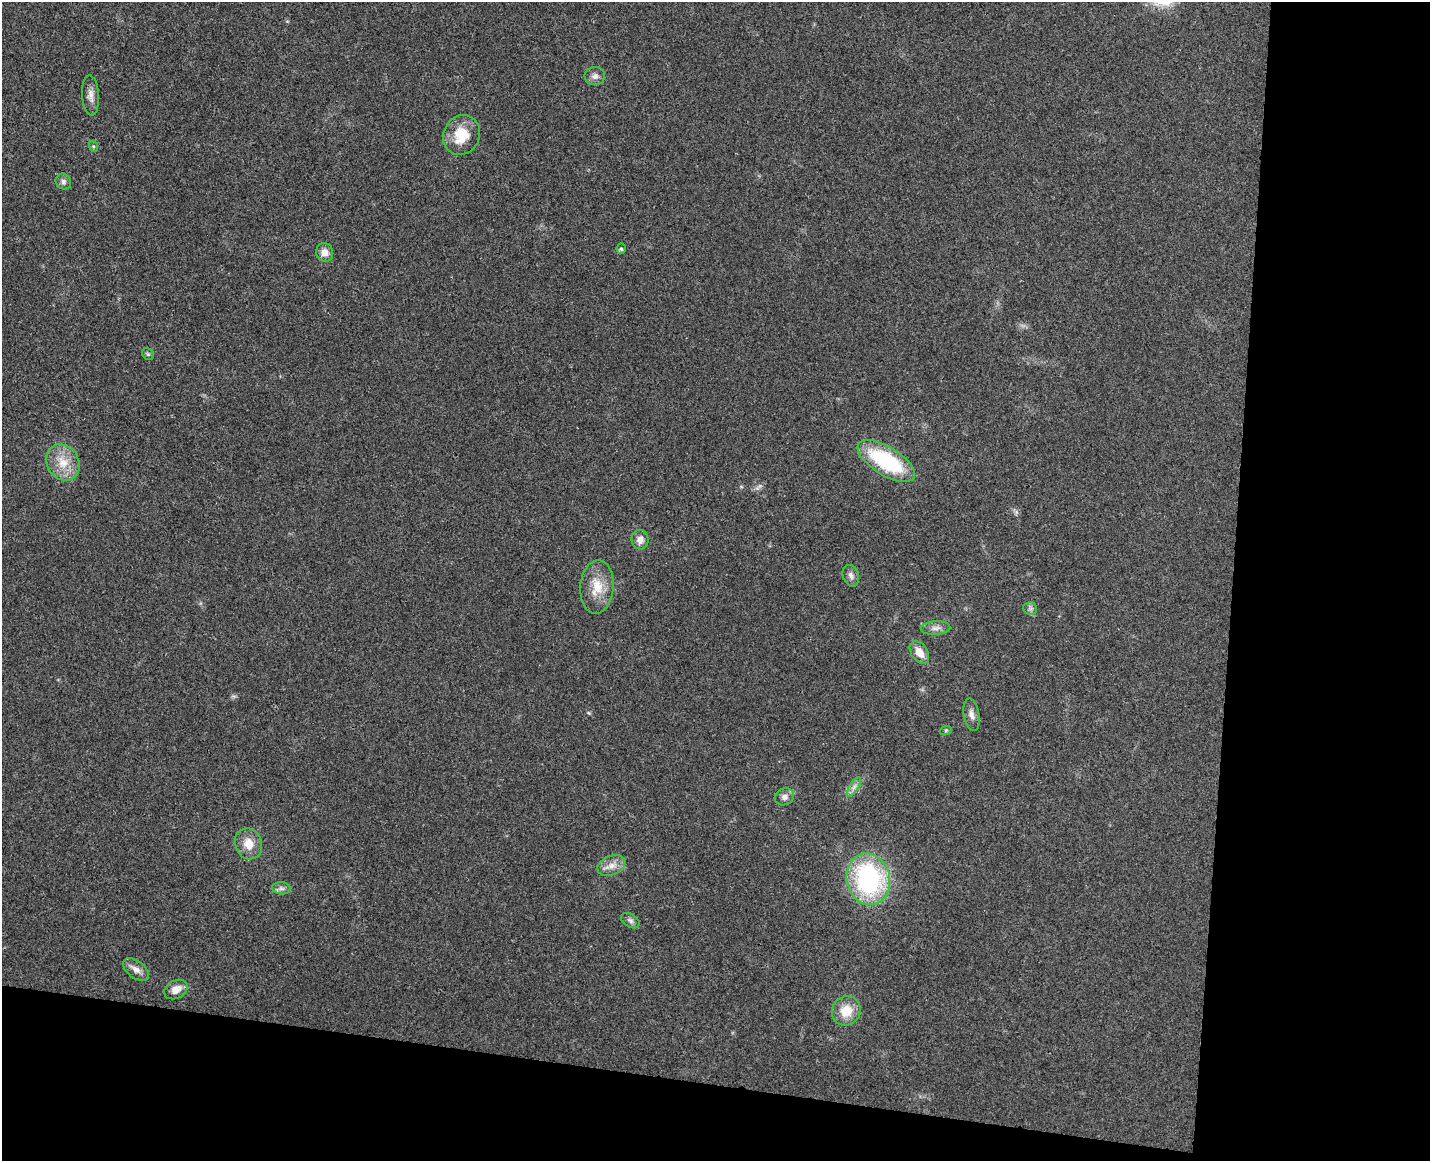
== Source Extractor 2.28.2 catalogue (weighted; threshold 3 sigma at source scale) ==
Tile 12 of 3 x 4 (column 3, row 4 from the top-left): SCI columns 3024-4451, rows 13-1171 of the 4732 x 4672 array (HDU 1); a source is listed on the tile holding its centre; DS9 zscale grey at full resolution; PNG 1432 x 1163 px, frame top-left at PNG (2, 2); each listed source drawn as its Kron ellipse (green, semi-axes under 4 px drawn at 4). Shown black and unused: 20% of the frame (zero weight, under 3 of 4 exposures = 6% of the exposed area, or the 3 px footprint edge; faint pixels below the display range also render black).
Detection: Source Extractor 2.28.2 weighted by HDU 2 'WHT'; one run over the whole footprint, this tile lists its part. Background 0.0215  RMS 0.0063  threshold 0.0286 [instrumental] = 3 sigma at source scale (4.5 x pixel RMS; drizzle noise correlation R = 1.50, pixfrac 1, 0.05/0.05 arcsec/px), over >= 5 px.
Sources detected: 29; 1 too faint to see at this stretch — neither listed nor drawn; the other 28 listed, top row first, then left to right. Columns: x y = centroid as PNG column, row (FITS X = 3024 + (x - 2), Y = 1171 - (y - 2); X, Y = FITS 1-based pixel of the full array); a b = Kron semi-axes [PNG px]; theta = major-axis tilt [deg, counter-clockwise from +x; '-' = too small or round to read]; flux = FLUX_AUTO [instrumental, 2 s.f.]
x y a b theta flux
595 76 10 9 - 3
91 95 20 8 -86 4.6
462 135 20 18 61 18
93 146 5 3 - 0.86
63 182 8 7 - 2.1
621 249 5 4 - 1.1
325 252 9 8 - 4.6
148 354 6 5 - 1
886 461 32 14 -32 56
63 462 19 15 -59 13
640 540 9 8 - 4.3
851 576 11 8 -71 3
597 587 27 16 85 15
1030 608 7 6 - 1.7
935 628 15 6 3 3.5
919 652 12 8 -55 7.4
971 715 16 7 -79 3.7
946 730 6 4 18 0.87
854 787 11 4 57 2.5
784 797 10 8 26 3.4
248 844 16 13 -69 9.2
611 865 14 9 24 5.7
868 879 26 21 -77 100
281 888 9 6 -6 2.1
630 921 10 6 -32 2
136 969 15 8 -37 4.4
176 989 12 9 28 6
846 1011 15 14 - 13